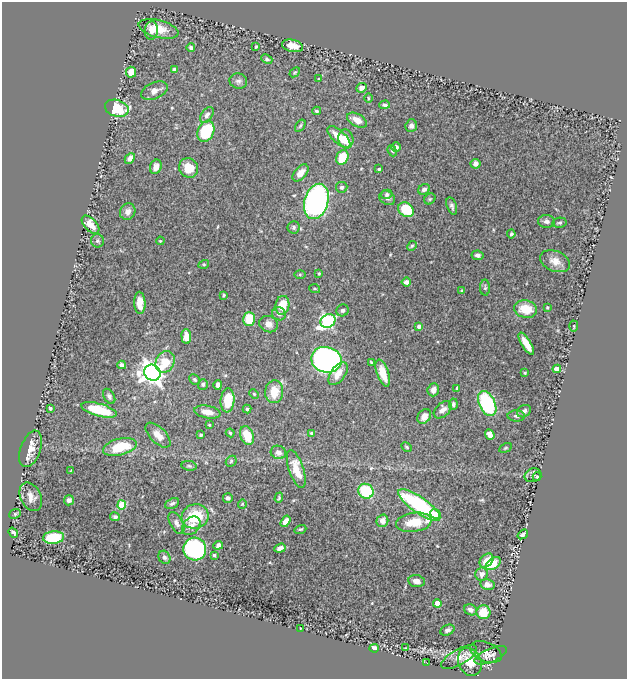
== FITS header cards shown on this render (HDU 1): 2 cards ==
NAXIS1  =                  625
NAXIS2  =                  677

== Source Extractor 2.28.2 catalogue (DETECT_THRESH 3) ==
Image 625 x 677 px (HDU 1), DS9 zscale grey, 1 PNG px = 1 image px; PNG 629 x 681 px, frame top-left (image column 1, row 677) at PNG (2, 2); each listed source drawn as its Kron ellipse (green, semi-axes under 4 px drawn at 4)
Background 0.729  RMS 0.024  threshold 0.0718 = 3 sigma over >= 5 px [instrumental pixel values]
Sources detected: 163; all 163 listed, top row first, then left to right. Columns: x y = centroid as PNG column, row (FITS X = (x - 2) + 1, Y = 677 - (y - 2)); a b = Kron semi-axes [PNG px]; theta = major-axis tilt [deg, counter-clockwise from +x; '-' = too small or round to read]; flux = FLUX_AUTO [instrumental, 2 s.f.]
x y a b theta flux
158 29 20 9 -14 30
151 30 9 6 85 8
293 46 11 6 -12 15
191 47 4 3 - 3.3
256 47 3 2 - 1.6
267 59 6 4 -23 3.3
174 69 4 4 - 3.5
131 72 5 5 - 25
295 72 6 4 41 2.5
319 79 4 3 - 1.6
238 81 9 7 -10 5.3
362 88 5 4 - 8.7
154 91 14 8 23 11
368 98 4 3 - 1.5
385 105 5 3 - 3.4
117 108 12 8 -17 70
316 111 4 3 - 2.6
207 115 9 5 57 5.5
357 120 11 6 -29 14
300 126 7 3 55 2.3
411 126 6 5 - 5
206 131 11 8 66 74
339 137 14 6 -42 26
346 139 9 7 -80 20
396 147 5 4 - 5.8
392 151 6 4 -67 2.3
342 157 7 5 65 40
130 158 6 4 45 9.5
475 164 5 5 - 5.7
156 167 7 5 69 9.3
189 168 10 9 - 26
379 169 3 3 - 2
300 173 10 6 49 14
342 187 6 5 - 4.4
424 189 6 5 - 4.7
387 194 6 4 16 2.8
387 198 8 6 -37 5.4
430 199 6 5 - 2.6
316 201 18 12 73 570
452 206 9 5 -71 4.3
406 210 8 6 -35 60
128 212 8 7 - 9.5
547 221 8 6 -5 5.7
559 223 7 5 10 2.8
91 225 11 6 -46 18
294 227 6 6 - 3.4
511 234 4 3 - 3
97 241 7 6 - 3.3
160 241 4 3 - 1.4
412 246 5 4 - 2.3
478 255 6 4 -8 4.8
555 261 15 10 -22 16
204 264 5 3 - 1.7
319 274 3 3 - 1.4
300 275 5 4 - 1.9
406 282 5 4 - 5.9
485 288 8 5 89 2.9
315 289 5 3 - 1.7
462 290 4 3 - 1.3
224 295 3 3 - 2.1
140 303 11 5 -88 15
282 305 9 7 80 34
547 307 3 2 - 1.8
526 309 11 8 -12 35
342 310 6 6 - 4.2
279 314 7 6 - 5.6
249 319 7 6 - 39
328 321 8 6 37 280
269 324 9 8 - 10
574 326 6 3 86 1.9
419 327 4 4 - 4.6
186 337 7 5 -85 14
526 344 12 4 -59 24
326 360 15 12 -12 530
165 362 11 9 59 32
371 362 3 2 - 1.5
122 365 4 4 - 5.6
557 369 4 4 - 16
152 373 8 7 - 1200
383 373 14 6 -71 28
525 373 3 2 - 1.3
338 374 13 7 55 17
195 380 6 4 -45 2.9
203 384 5 5 - 3.7
218 385 4 4 - 6.6
457 388 4 3 - 2.2
433 390 6 5 - 8.7
274 392 11 9 84 29
254 394 5 4 - 1.8
109 396 8 5 -59 4.1
228 400 12 7 85 33
453 404 5 4 - 4
487 404 13 8 -65 140
50 408 3 3 - 2.5
247 409 4 4 - 2.6
99 410 18 6 -16 62
443 410 10 6 43 9.9
524 411 7 5 30 4.9
207 412 13 6 -10 15
424 416 8 6 52 12
516 416 8 5 -2 3.5
209 425 3 2 - 1.5
230 433 4 3 - 2
312 434 4 3 - 3.5
158 435 16 8 -45 15
201 435 3 3 - 2.2
490 435 5 4 - 9.3
247 436 10 6 -68 31
120 447 17 8 14 58
407 447 6 4 -28 1.9
505 448 7 4 27 2
31 449 19 10 70 18
278 452 8 6 -18 9
231 461 6 4 47 2.1
189 466 7 5 -9 3.1
296 469 20 7 -71 25
70 471 4 2 - 1.1
533 475 8 7 - 4.6
537 477 4 3 - 1.8
366 491 8 7 - 98
31 497 15 10 -64 13
228 498 5 4 - 4.9
279 498 5 3 - 1.8
69 500 5 5 - 5.9
172 503 7 5 25 4.2
242 504 4 4 - 1.7
122 505 4 4 - 61
419 505 25 8 -35 220
15 514 6 4 24 2.1
435 514 5 4 - 13
195 516 13 12 - 58
115 517 5 4 - 3.5
285 521 6 4 57 9.9
382 521 6 6 - 12
414 522 18 9 8 36
176 523 12 6 -61 6.5
191 526 10 7 45 12
300 529 6 3 20 1.9
13 533 5 4 - 6.5
523 534 6 3 36 5.1
53 537 10 6 5 67
218 545 5 4 - 3.9
280 548 6 4 21 5.7
195 549 11 11 - 220
214 555 4 3 - 2.5
164 557 7 5 -56 4
486 561 8 6 48 18
493 563 8 5 37 28
482 574 6 6 - 7.3
416 581 8 6 -9 7.8
487 584 7 5 -12 7.3
437 603 4 4 - 22
470 610 6 5 - 7.1
483 612 7 7 - 28
300 629 2 2 - 1.3
447 630 7 5 26 4.6
374 648 5 4 - 11
405 648 4 3 - 1.4
486 652 16 9 -22 8.5
491 655 17 7 23 11
459 657 20 7 29 13
470 662 14 11 -65 31
427 663 2 2 - 1